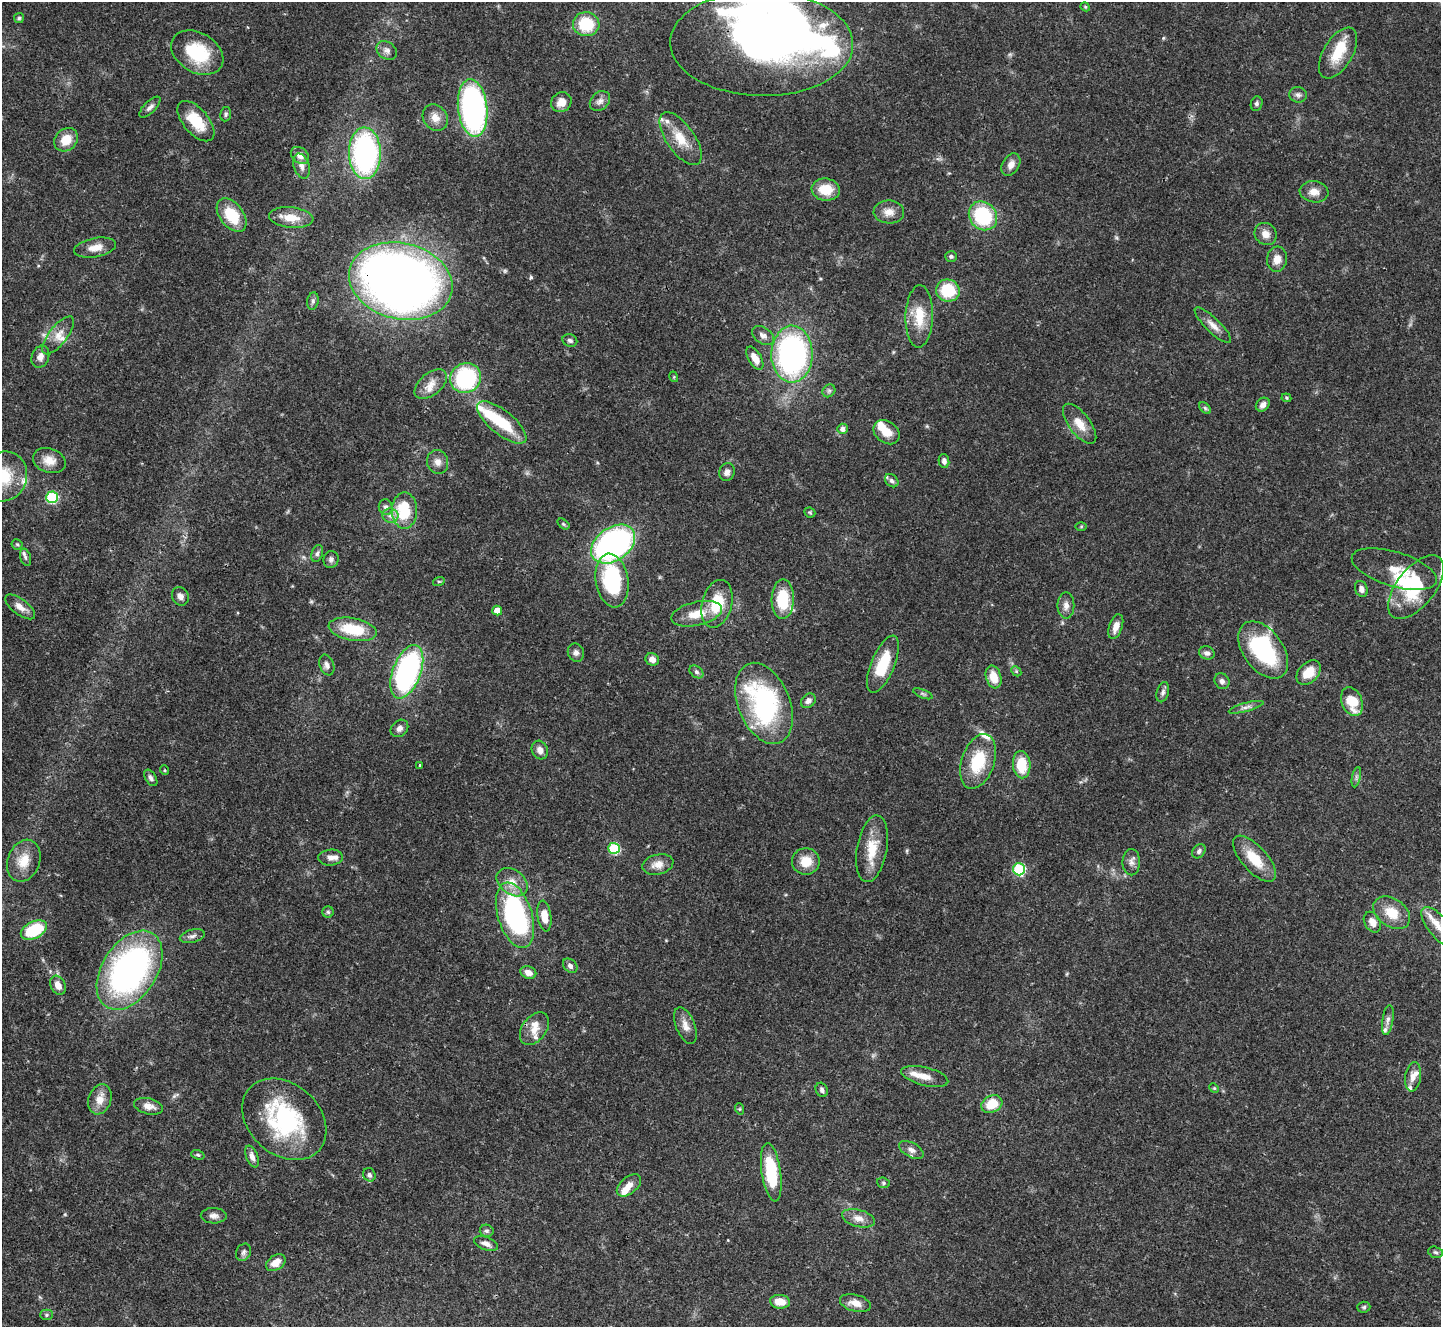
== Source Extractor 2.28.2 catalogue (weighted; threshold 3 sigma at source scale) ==
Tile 7 of 4 x 4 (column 3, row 2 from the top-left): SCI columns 2883-4321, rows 2944-4268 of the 5761 x 5752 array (HDU 1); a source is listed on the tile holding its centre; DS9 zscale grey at full resolution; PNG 1443 x 1329 px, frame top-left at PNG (2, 2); each listed source drawn as its Kron ellipse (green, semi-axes under 4 px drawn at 4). Shown black and unused: <1% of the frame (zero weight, under 3 of 4 exposures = <1% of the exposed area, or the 3 px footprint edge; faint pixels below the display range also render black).
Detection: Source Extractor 2.28.2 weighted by HDU 2 'WHT'; one run over the whole footprint, this tile lists its part. Background 0.0707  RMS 0.0033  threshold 0.015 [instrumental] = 3 sigma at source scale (4.5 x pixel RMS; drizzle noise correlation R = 1.50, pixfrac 1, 0.05/0.05 arcsec/px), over >= 5 px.
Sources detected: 189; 1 too faint to see at this stretch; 4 inside a brighter object's white glare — neither listed nor drawn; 19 inside a brighter listed object's ellipse — not listed separately; the other 165 listed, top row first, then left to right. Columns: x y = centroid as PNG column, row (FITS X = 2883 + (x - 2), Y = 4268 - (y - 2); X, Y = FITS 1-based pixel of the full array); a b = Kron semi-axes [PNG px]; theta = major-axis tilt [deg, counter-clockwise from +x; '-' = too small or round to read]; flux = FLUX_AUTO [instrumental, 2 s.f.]
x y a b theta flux
1085 7 5 4 - 0.41
19 18 5 5 - 0.54
586 24 13 12 - 13
762 43 91 52 -1 400
387 51 11 8 -34 1.6
197 53 28 20 -31 18
1338 53 28 14 60 9.4
1298 95 9 7 -6 1.2
600 101 11 8 41 1.8
561 102 11 9 42 3.7
1257 104 7 5 71 0.87
150 107 13 6 45 1.4
473 108 29 14 -84 92
226 114 7 5 78 0.71
435 118 14 11 -53 3.4
196 121 24 12 -49 10
681 139 31 14 -55 7.8
66 140 13 10 44 5.8
365 153 26 16 -89 75
300 155 10 7 -38 2.1
1011 164 12 8 59 2.4
301 166 13 7 -72 1.8
826 190 14 11 -8 7.9
1314 192 14 10 -7 3.1
889 212 15 11 -2 3.4
232 215 19 11 -52 12
983 216 15 13 -50 24
291 218 22 10 -5 5.6
1266 234 12 10 -47 2.9
95 248 21 9 11 4
951 256 6 5 - 0.76
1277 259 12 10 84 3.1
401 281 52 38 -13 320
948 290 12 11 - 14
313 301 9 5 81 0.89
919 316 31 13 88 9
1213 325 24 7 -44 2.9
58 335 23 9 52 4
763 335 12 8 -36 1.6
570 340 7 6 - 1
792 354 28 20 89 87
40 357 11 8 69 2.3
755 358 13 6 -60 3.4
674 377 5 3 - 0.34
466 378 16 14 30 35
431 384 19 11 40 4.3
829 391 7 5 44 0.67
1286 398 5 4 - 0.43
1263 405 7 6 - 1.6
1205 408 7 4 -45 0.62
502 422 30 12 -39 14
1080 424 24 10 -53 5.1
843 429 5 5 - 1.7
886 432 14 11 -36 4.8
49 461 17 12 -18 4.4
944 461 7 5 -78 1.3
438 462 12 10 -72 2.3
727 472 9 7 67 1.6
4 476 25 23 65 12
892 481 7 5 -45 0.92
52 497 6 5 - 29
386 507 8 6 -72 1.2
404 510 18 12 90 15
810 512 6 5 - 0.46
390 516 8 7 - 1.7
563 524 7 4 -37 0.51
1081 526 6 4 1 0.41
17 544 5 5 - 0.53
613 544 24 16 36 99
317 553 9 5 72 0.96
25 557 9 5 -74 0.78
331 559 8 7 - 1.2
1394 569 44 17 -17 8.1
439 581 6 3 18 0.42
612 581 27 16 -81 30
1416 587 38 19 52 17
1361 589 8 6 -71 1.6
180 596 9 8 - 1.7
783 599 20 11 89 14
717 604 24 15 75 11
1066 605 13 8 90 2.1
20 607 18 8 -37 2.9
497 611 5 5 - 4.7
697 614 26 11 13 6.9
1116 627 13 6 71 3.1
353 629 24 11 -10 14
1263 650 32 20 -54 38
576 653 9 8 - 1.3
1207 653 8 6 -17 1.3
652 659 7 6 - 2.2
883 664 30 11 67 13
327 665 11 7 -70 1.5
1016 671 6 4 -46 0.49
407 672 28 14 69 78
696 672 8 5 -41 0.81
1309 673 14 9 47 6.3
994 677 12 7 -73 5.3
1222 681 8 7 - 1.4
1163 692 10 6 75 1.1
923 694 10 4 -22 0.68
808 701 8 6 41 1.6
1352 701 15 10 -68 9.1
764 703 42 26 -68 53
1246 707 18 4 15 1.5
399 728 9 8 - 1.5
540 750 9 8 - 2.2
978 761 28 16 71 15
419 765 3 3 - 0.64
1022 765 14 9 -87 10
164 770 5 3 - 0.32
1356 777 10 4 77 0.87
151 778 9 5 -58 1
614 848 5 5 - 23
872 849 34 15 80 9.5
1199 851 8 6 51 0.97
331 857 12 8 5 2
1254 859 29 12 -48 9.4
24 861 21 16 70 7.1
806 861 14 13 - 6.1
1131 862 13 9 -89 1.8
658 864 16 10 13 3.3
1019 869 6 6 - 30
512 882 17 12 -37 4.6
328 912 6 5 - 0.59
1392 913 20 14 -35 7
515 915 34 17 -72 59
544 916 15 7 -82 5
1372 922 11 8 -60 2.5
1439 927 25 10 -50 6.3
34 930 14 8 27 18
192 936 12 6 14 1.4
570 966 8 6 -44 1.2
130 970 43 27 57 110
528 973 8 6 -20 2.7
58 985 10 7 -62 2.7
1388 1020 15 5 81 1.5
685 1026 19 9 -68 3.1
534 1029 18 12 53 4.2
925 1076 24 9 -14 3.9
1413 1077 14 8 81 2.6
1214 1088 5 4 - 0.39
822 1090 7 6 - 1
100 1099 15 11 70 4.2
992 1104 11 8 27 8
148 1106 15 8 -13 2.5
740 1109 6 3 -71 0.38
284 1119 47 35 -42 40
911 1150 13 7 -29 1.9
198 1155 7 4 -18 0.59
252 1157 11 6 -70 1.9
771 1172 29 9 -82 19
369 1175 7 6 - 1
883 1183 6 5 - 0.6
629 1185 14 8 40 3.3
214 1216 13 7 -2 1.8
858 1218 17 8 -14 3
487 1231 7 6 - 0.82
486 1244 12 6 -20 1.9
243 1252 9 7 62 1
1435 1252 7 5 -17 0.74
276 1263 11 7 35 3.6
780 1302 10 7 -5 4.9
855 1303 16 8 -15 3.5
1364 1307 6 5 - 0.66
46 1315 6 5 - 0.62
Overlapping masked pixels (flux is a lower limit): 3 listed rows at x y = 762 43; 401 281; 1416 587
Isophote crosses this tile's border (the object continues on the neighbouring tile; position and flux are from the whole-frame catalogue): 3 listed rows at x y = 762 43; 4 476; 1439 927